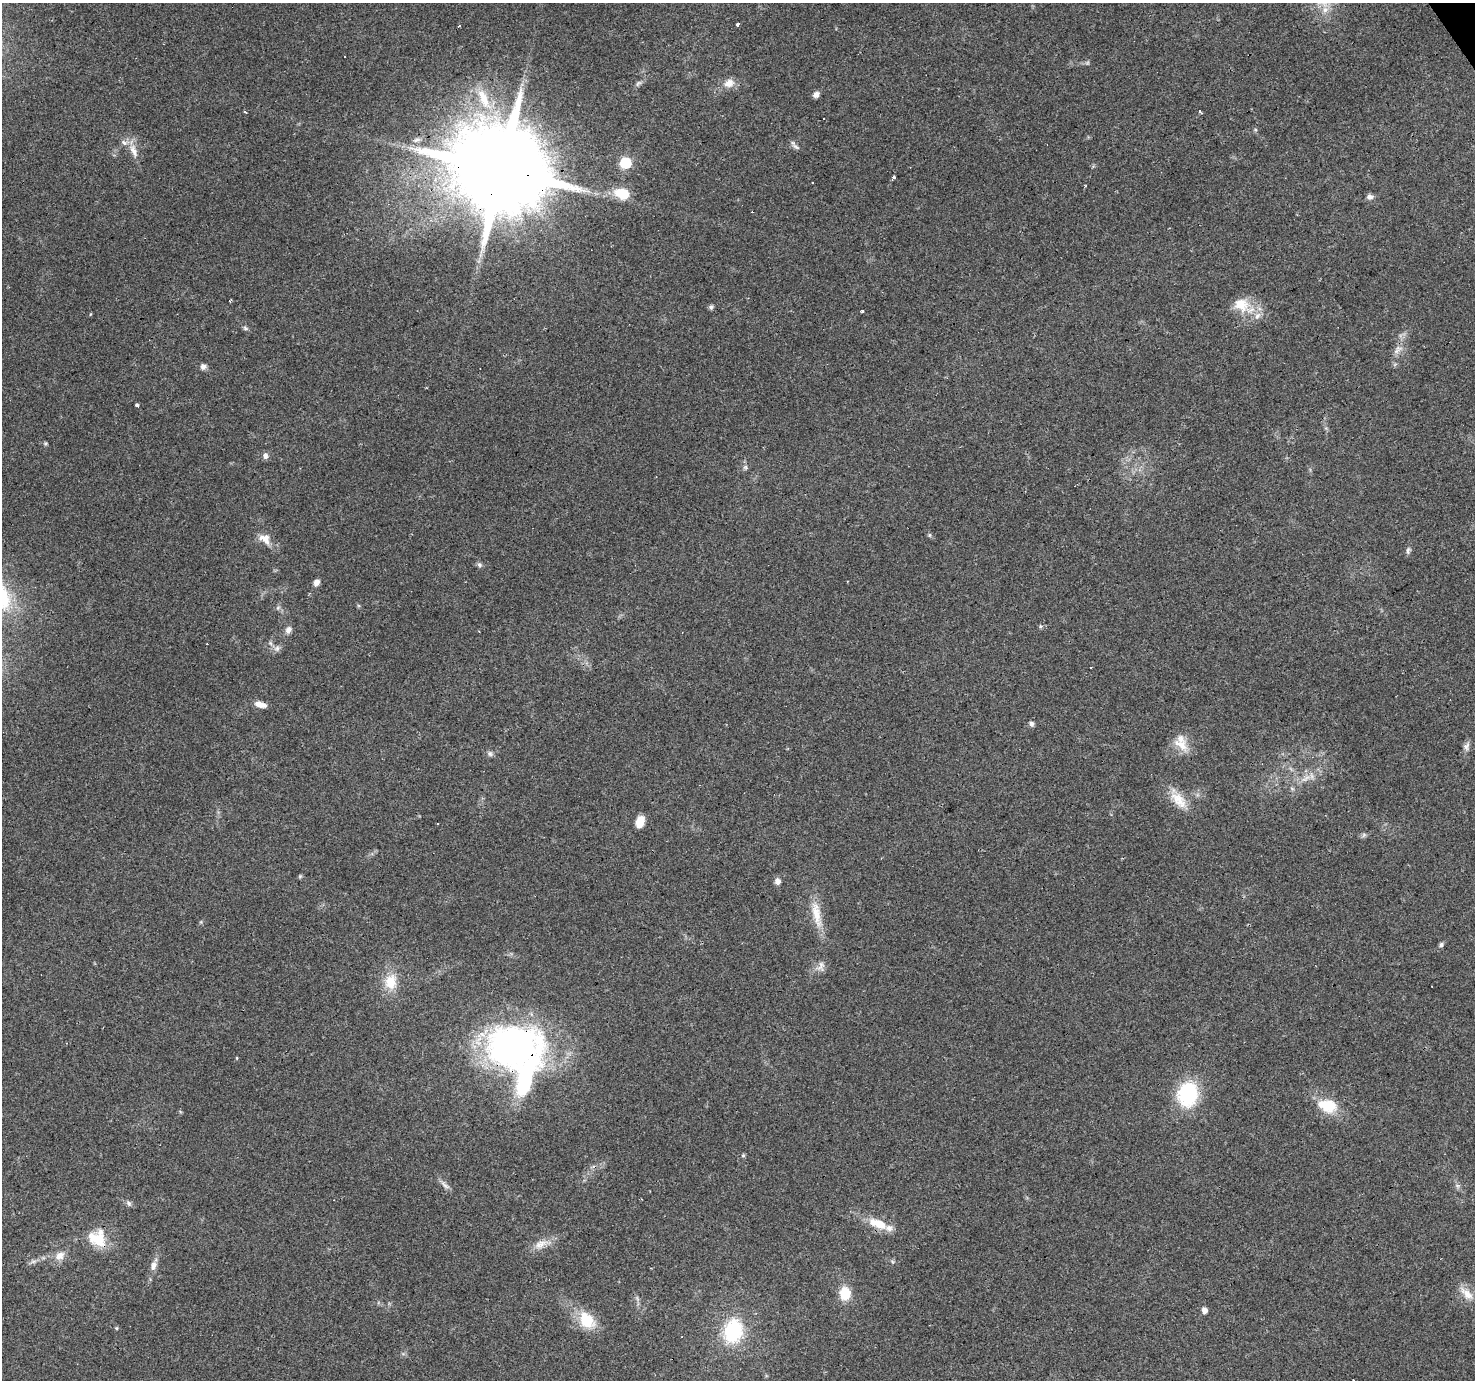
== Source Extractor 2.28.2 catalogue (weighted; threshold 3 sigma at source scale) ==
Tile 10 of 4 x 4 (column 2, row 3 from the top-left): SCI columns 1474-2946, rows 1556-2933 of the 5891 x 5804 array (HDU 1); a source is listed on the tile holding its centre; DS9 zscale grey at full resolution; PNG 1477 x 1382 px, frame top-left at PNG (2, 3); no overlay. Shown black and unused: <1% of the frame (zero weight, under 2 of 3 exposures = <1% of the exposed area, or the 3 px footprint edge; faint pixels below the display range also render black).
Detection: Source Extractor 2.28.2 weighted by HDU 2 'WHT'; one run over the whole footprint, this tile lists its part. Background 0.0956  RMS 0.0068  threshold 0.0306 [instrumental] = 3 sigma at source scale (4.5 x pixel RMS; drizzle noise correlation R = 1.50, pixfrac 1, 0.0396/0.0396 arcsec/px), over >= 5 px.
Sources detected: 88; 7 cosmic-ray / hot-pixel residue — not listed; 7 inside a brighter listed object's ellipse — not listed separately; the other 74 listed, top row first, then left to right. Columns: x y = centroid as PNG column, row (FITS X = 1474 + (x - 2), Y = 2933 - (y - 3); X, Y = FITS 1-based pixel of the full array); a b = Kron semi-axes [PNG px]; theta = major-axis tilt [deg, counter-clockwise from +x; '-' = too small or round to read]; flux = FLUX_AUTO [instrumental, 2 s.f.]
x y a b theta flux
737 24 3 3 - 5.2
459 26 3 3 - 2.6
344 57 3 3 - 1.4
638 83 10 5 38 1.9
729 83 14 11 24 6.5
816 95 7 6 - 3.1
484 99 37 11 -66 19
1200 111 5 3 - 0.82
245 112 4 2 - 0.83
1255 130 5 3 - 0.82
417 140 9 5 26 2
796 147 15 5 -40 2
134 151 22 8 -68 7
625 163 7 6 - 53
501 170 26 22 15 14000
894 178 3 2 - 4.8
812 182 3 3 - 1.3
622 193 16 11 -18 18
1370 197 8 7 - 2.5
231 300 4 2 - 0.79
1242 305 31 17 -28 18
711 307 6 6 - 1.4
862 311 3 3 - 2.5
245 328 7 5 -16 1.3
1398 350 16 7 43 4.5
203 366 8 7 - 2.5
137 405 4 3 - 1.5
45 443 5 5 - 0.92
265 456 9 6 74 2.2
745 467 6 4 17 1.2
930 535 6 4 90 0.93
265 539 18 12 -32 7.6
1408 550 11 5 79 1.8
479 565 7 6 - 1.5
316 583 7 6 - 3.5
1040 626 6 4 -72 0.83
288 630 9 7 56 3.3
277 648 9 8 - 2.8
1091 667 3 3 - 1.4
259 704 11 7 -30 4.4
1031 724 6 6 - 2
1181 745 25 12 -37 10
1466 746 10 8 70 2.8
490 754 8 7 - 2
1306 778 15 5 23 4.5
1179 800 28 14 -48 13
640 822 11 7 72 10
1364 835 7 5 48 1.4
300 876 6 4 46 0.87
777 881 7 6 - 3.5
816 914 41 11 -80 14
1441 945 7 6 - 1.5
821 966 16 10 71 4.4
391 982 23 18 80 15
66 1043 3 2 - 0.42
513 1047 63 44 1 240
237 1058 5 3 - 0.56
1188 1094 28 22 81 46
1329 1106 21 19 -7 17
743 1155 5 5 - 0.96
445 1185 16 5 -41 3
129 1203 8 6 -54 1.9
880 1224 17 11 -27 11
97 1238 24 21 -34 20
541 1244 22 10 24 7.9
60 1256 14 10 39 6.2
33 1261 9 4 9 1.8
154 1265 12 8 79 3.8
845 1293 11 9 -86 19
1467 1293 24 10 -44 7.9
1204 1310 5 5 - 4.2
586 1320 22 16 -55 21
116 1328 5 4 - 0.75
733 1331 31 23 78 44
Overlapping masked pixels (flux is a lower limit): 2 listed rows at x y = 501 170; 513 1047